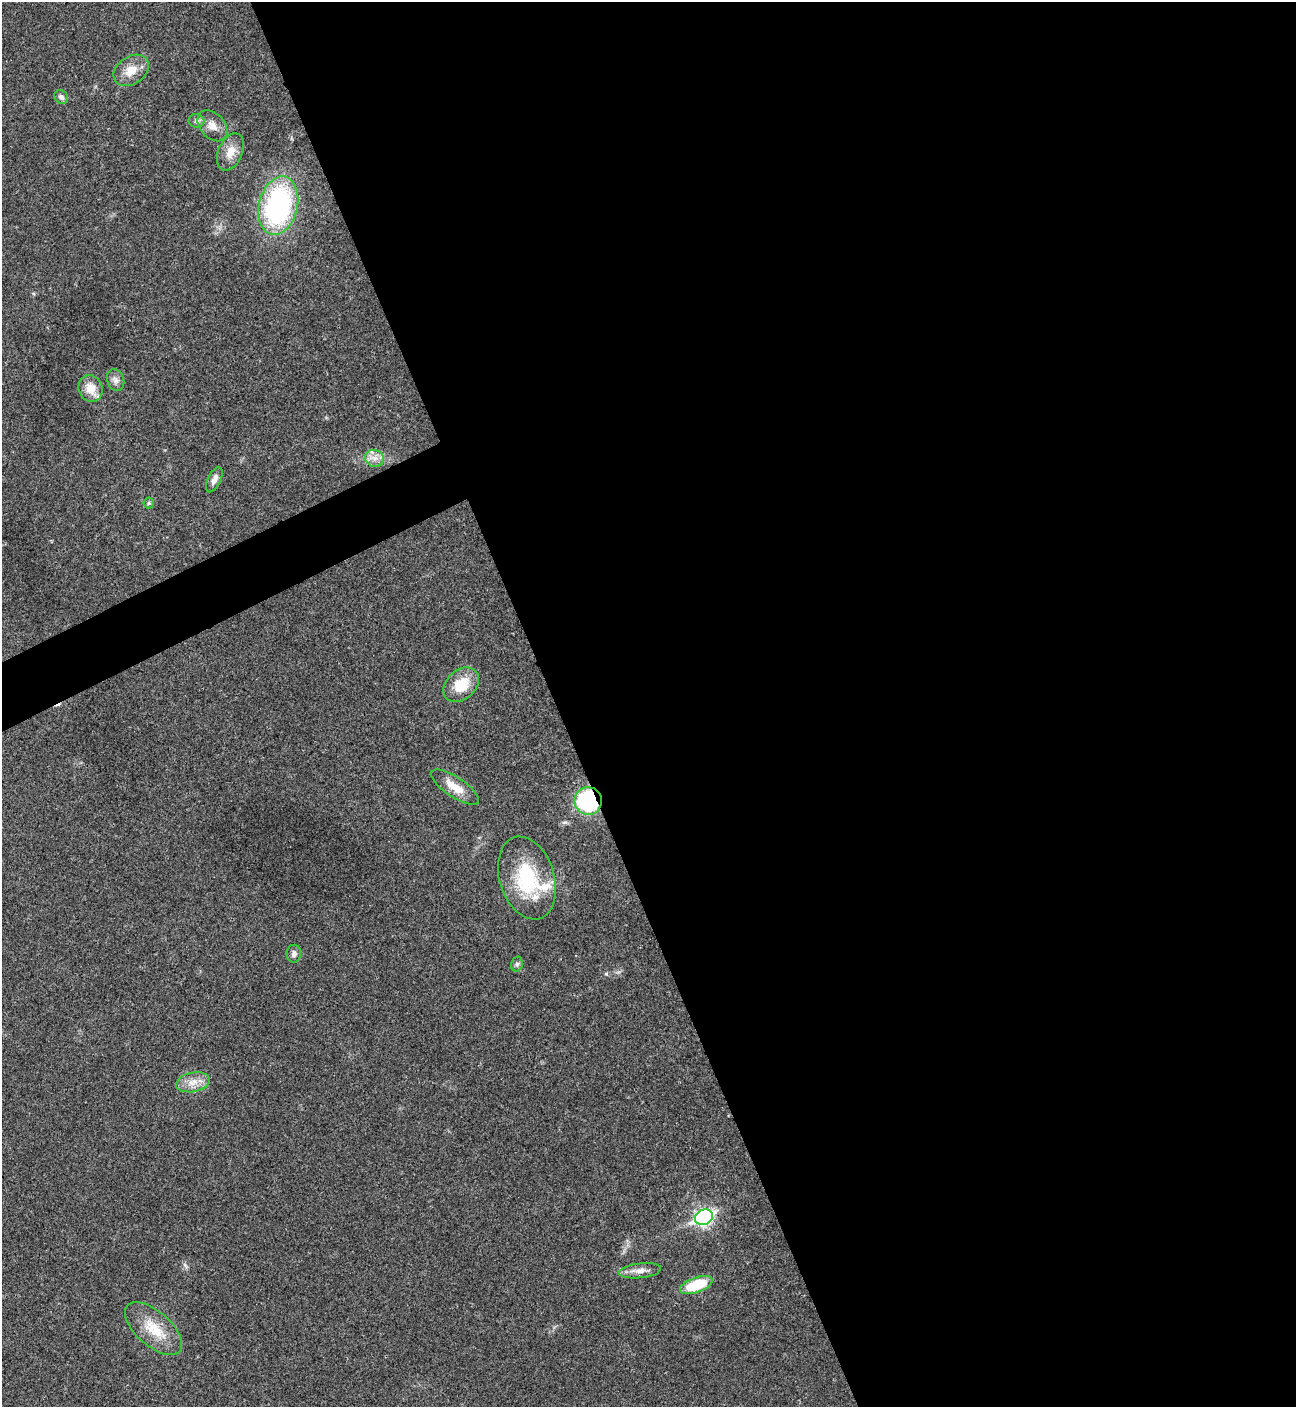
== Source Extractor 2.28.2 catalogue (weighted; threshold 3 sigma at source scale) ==
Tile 8 of 4 x 4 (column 4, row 2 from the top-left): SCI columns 4168-5461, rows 2813-4217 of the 5616 x 5626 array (HDU 1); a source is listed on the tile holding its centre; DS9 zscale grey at full resolution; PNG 1298 x 1409 px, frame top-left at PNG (2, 2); each listed source drawn as its Kron ellipse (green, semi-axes under 4 px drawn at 4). Shown black and unused: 59% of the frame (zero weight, under 3 of 4 exposures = <1% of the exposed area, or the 3 px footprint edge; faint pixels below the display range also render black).
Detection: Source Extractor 2.28.2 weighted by HDU 2 'WHT'; one run over the whole footprint, this tile lists its part. Background 0.0202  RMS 0.004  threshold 0.0181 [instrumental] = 3 sigma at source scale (4.5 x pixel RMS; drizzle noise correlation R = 1.50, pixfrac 1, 0.05/0.05 arcsec/px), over >= 5 px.
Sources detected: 23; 1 inside a brighter listed object's ellipse — not listed separately; the other 22 listed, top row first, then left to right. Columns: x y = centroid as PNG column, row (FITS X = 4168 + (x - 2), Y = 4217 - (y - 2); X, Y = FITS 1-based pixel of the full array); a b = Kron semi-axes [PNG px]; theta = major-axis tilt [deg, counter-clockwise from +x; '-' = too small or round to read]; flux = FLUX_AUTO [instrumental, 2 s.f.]
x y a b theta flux
131 70 19 14 34 6.3
61 97 7 6 - 1.3
196 121 8 7 - 1.4
212 126 17 12 -49 4.1
230 152 19 12 66 5.2
278 206 30 19 76 73
116 380 11 8 -68 2
91 389 13 12 - 6.1
374 458 9 8 - 2.8
214 480 13 6 65 2.3
149 503 5 5 - 0.62
461 685 20 14 43 11
455 787 28 10 -33 6.8
588 801 14 13 - 45
527 878 42 27 -72 29
294 954 9 7 88 1.6
517 964 7 5 74 0.9
193 1082 17 9 12 4.5
704 1217 9 7 26 110
640 1271 21 7 6 3.1
696 1285 17 7 20 17
154 1329 35 17 -41 12
Overlapping masked pixels (flux is a lower limit): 1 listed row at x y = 588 801
Unlisted compact peaks at least as high as the median listed source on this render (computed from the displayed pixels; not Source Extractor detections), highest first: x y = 606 974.